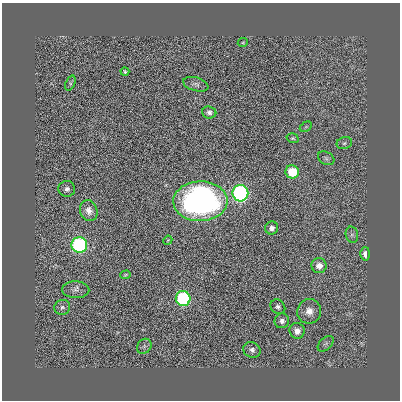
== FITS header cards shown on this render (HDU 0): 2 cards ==
NAXIS1  =                  398
NAXIS2  =                  398

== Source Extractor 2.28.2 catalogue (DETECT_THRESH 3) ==
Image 398 x 398 px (HDU 0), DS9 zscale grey, 1 PNG px = 1 image px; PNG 402 x 402 px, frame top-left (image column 1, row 398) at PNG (2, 3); each listed source drawn as its Kron ellipse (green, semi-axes under 4 px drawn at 4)
Background 0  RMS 0.024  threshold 0.0712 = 3 sigma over >= 5 px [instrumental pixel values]
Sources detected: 31; all 31 listed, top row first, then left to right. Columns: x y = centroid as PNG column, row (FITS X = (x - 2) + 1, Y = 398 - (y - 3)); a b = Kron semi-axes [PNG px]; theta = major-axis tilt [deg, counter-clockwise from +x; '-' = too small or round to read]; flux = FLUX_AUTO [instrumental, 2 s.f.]
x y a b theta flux
243 43 5 4 - 1.8
125 72 4 3 - 2.7
70 83 8 4 67 3.3
196 84 13 7 -15 6.2
209 112 7 6 - 5
306 127 6 4 30 2.6
293 138 6 5 - 3
344 143 8 6 18 3.9
326 158 9 6 -30 3.9
292 172 6 6 - 52
67 189 8 8 - 6.1
240 193 8 8 - 420
200 201 27 20 1 500
89 211 11 8 -70 11
272 228 6 6 - 8.6
352 235 8 6 -76 4.5
168 240 5 3 - 1.4
79 245 8 8 - 280
365 254 6 5 - 11
319 266 7 7 - 13
125 275 5 4 - 2
76 290 13 8 -2 9.4
183 299 7 7 - 210
62 307 8 7 - 6.1
278 307 8 6 -46 5.4
309 311 12 12 - 16
282 321 7 7 - 8.2
297 331 8 7 - 12
326 344 9 5 44 4.5
144 346 8 6 47 4.6
252 350 9 7 -33 6.6